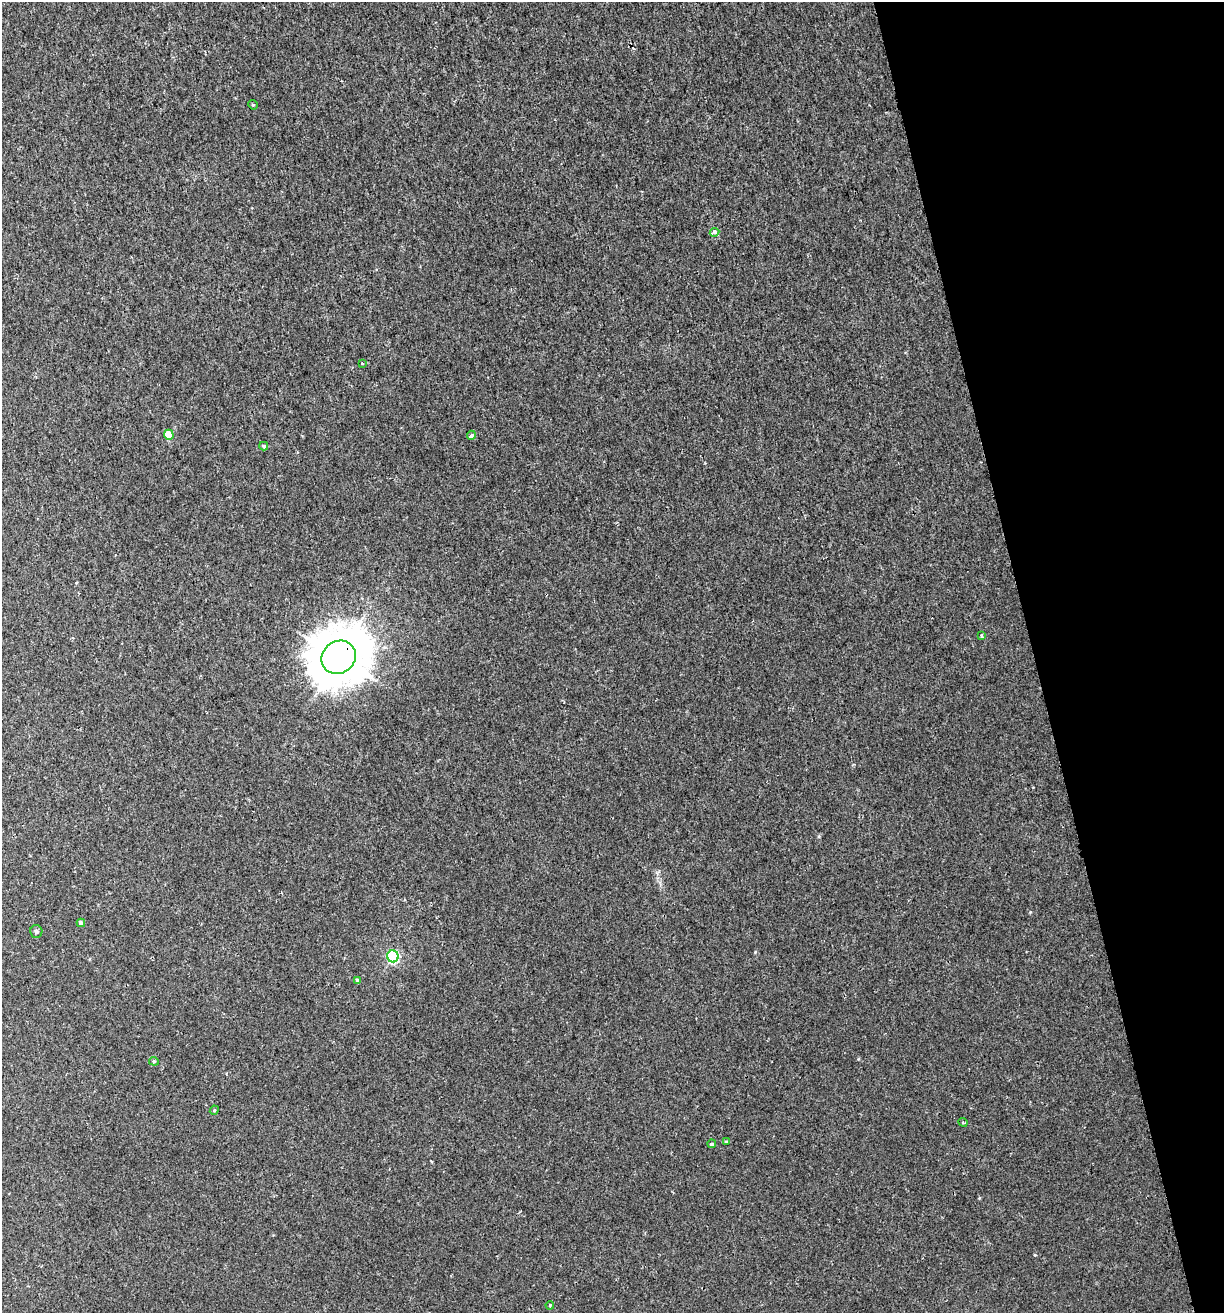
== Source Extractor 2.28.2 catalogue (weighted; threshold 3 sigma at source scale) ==
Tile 12 of 4 x 4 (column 4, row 3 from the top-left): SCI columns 3788-5009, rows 1367-2677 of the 5082 x 5355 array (HDU 1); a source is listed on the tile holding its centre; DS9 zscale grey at full resolution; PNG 1226 x 1315 px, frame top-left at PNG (2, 2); each listed source drawn as its Kron ellipse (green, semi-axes under 4 px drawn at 4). Shown black and unused: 16% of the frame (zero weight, under 2 of 3 exposures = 3% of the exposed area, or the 3 px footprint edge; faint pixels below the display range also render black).
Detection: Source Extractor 2.28.2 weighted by HDU 2 'WHT'; one run over the whole footprint, this tile lists its part. Background 0.00256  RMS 0.0025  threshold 0.0111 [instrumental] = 3 sigma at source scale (4.5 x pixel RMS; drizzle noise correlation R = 1.50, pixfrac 1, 0.0396/0.0396 arcsec/px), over >= 5 px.
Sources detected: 18; all 18 listed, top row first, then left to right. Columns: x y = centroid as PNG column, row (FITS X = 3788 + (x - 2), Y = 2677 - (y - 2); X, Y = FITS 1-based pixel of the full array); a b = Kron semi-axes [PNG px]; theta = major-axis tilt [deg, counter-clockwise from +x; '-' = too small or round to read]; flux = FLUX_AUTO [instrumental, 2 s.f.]
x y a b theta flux
253 105 5 4 - 0.24
715 232 5 3 - 1.8
362 363 3 2 - 0.15
169 435 5 5 - 6
471 435 4 4 - 1.1
264 446 4 4 - 0.44
981 636 4 3 - 0.44
339 657 18 16 37 1000
81 923 4 4 - 0.76
36 931 6 6 - 0.53
393 956 6 5 - 32
358 981 4 4 - 0.68
154 1061 5 4 - 0.32
214 1110 5 4 - 0.25
963 1122 4 4 - 0.3
726 1142 4 3 - 0.23
712 1144 4 3 - 0.41
550 1305 4 3 - 0.31
Overlapping masked pixels (flux is a lower limit): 1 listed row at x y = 339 657
Unlisted compact peaks at least as high as the median listed source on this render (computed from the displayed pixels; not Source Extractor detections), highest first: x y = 755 952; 1035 1255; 1030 912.